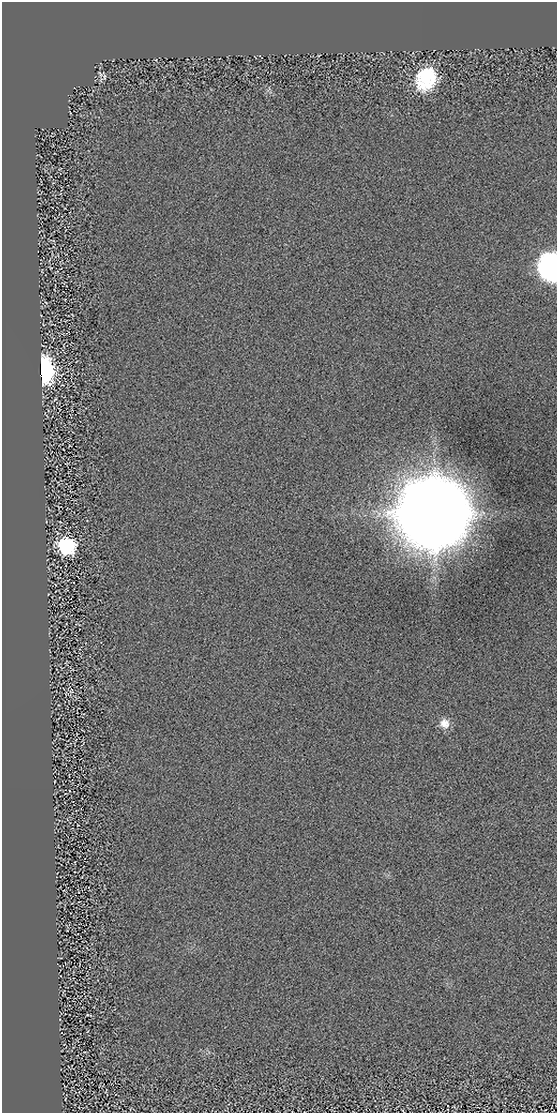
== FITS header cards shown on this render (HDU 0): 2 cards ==
NAXIS1  =                  555
NAXIS2  =                 1111

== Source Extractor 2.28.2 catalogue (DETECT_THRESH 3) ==
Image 555 x 1111 px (HDU 0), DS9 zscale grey, 1 PNG px = 1 image px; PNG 559 x 1115 px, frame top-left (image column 1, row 1111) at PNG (2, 2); no overlay
Background 0.00434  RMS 1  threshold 3.06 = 3 sigma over >= 5 px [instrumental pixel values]
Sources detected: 11; all 11 listed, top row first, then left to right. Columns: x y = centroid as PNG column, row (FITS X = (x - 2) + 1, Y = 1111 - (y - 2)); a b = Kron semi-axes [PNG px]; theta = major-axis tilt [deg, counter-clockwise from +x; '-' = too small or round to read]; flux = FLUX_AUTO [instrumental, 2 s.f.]
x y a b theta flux
100 74 9 4 -58 1.1e+02
104 77 9 3 86 9.8e+01
426 79 25 20 59 4.1e+03
552 267 15 12 -85 3.9e+04
43 370 14 9 -87 2.8e+04
434 513 21 21 - 1.9e+06
67 546 12 12 - 6.9e+03
71 691 7 5 30 1.4e+02
444 723 13 12 - 7.1e+02
88 1015 6 2 -4 7.3e+01
65 1099 3 2 - 3.9e+01
At the frame edge (FLAGS 8, measured only in part): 1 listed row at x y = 552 267